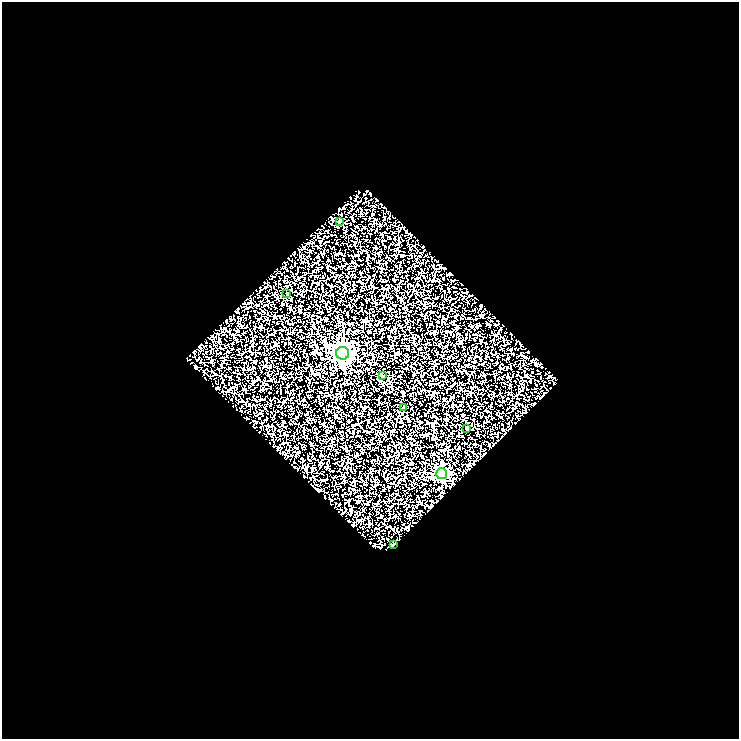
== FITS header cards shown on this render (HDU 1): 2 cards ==
NAXIS1  =                  737
NAXIS2  =                  737

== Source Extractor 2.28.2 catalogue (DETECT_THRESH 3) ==
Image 737 x 737 px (HDU 1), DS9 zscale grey, 1 PNG px = 1 image px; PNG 741 x 741 px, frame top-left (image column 1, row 737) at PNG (2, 2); each listed source drawn as its Kron ellipse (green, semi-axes under 4 px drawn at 4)
Background 1.32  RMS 1.9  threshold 5.69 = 3 sigma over >= 5 px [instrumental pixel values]
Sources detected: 8; all 8 listed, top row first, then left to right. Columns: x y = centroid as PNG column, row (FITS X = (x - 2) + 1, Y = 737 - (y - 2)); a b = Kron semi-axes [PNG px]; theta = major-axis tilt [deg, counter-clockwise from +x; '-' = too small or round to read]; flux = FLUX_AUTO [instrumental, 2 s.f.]
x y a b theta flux
339 221 4 3 - 290
287 293 3 2 - 130
343 353 6 6 - 57000
382 375 3 3 - 180
403 408 3 3 - 340
467 429 3 2 - 120
442 474 5 5 - 19000
394 544 3 2 - 97